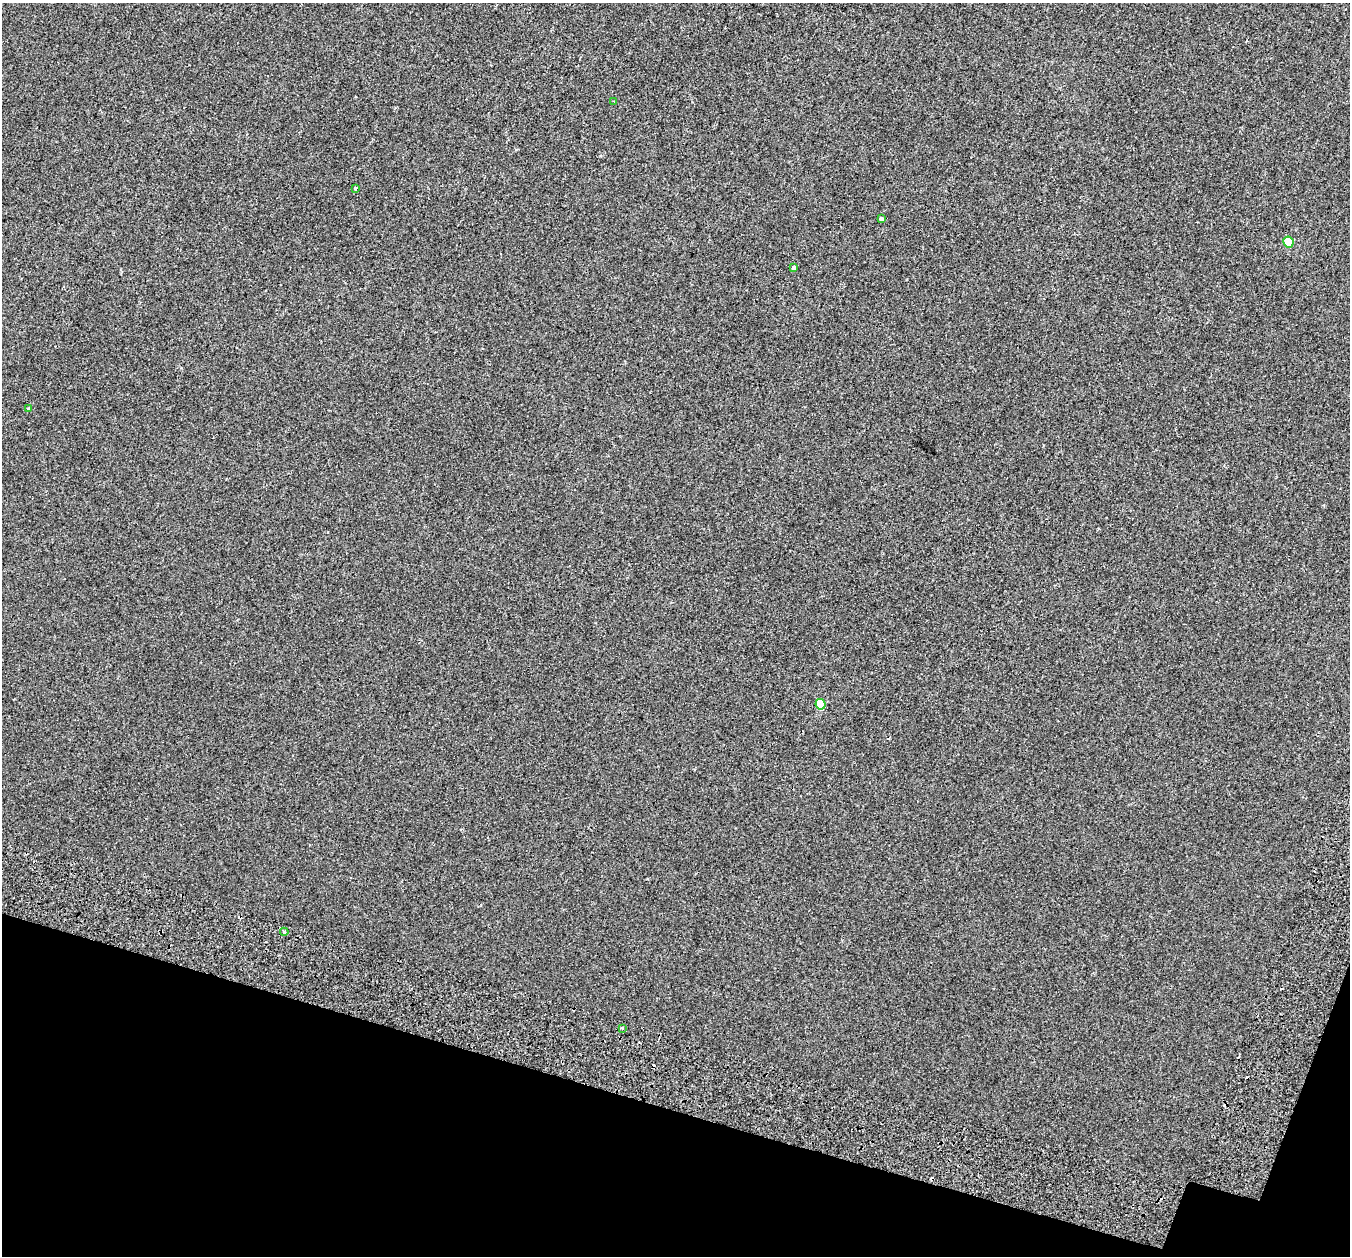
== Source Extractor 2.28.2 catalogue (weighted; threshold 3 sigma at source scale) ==
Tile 15 of 4 x 4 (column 3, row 4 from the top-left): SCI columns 2796-4143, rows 395-1648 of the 5583 x 5743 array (HDU 1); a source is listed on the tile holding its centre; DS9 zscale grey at full resolution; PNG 1352 x 1258 px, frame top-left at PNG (2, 3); each listed source drawn as its Kron ellipse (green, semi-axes under 4 px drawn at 4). Shown black and unused: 13% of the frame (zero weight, under 2 of 3 exposures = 7% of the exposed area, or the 3 px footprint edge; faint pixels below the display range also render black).
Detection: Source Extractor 2.28.2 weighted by HDU 2 'WHT'; one run over the whole footprint, this tile lists its part. Background 2.12e-04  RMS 0.0045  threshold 0.0204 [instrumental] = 3 sigma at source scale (4.5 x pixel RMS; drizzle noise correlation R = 1.50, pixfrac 1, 0.0396/0.0396 arcsec/px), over >= 5 px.
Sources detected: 11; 2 cosmic-ray / hot-pixel residue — neither listed nor drawn; the other 9 listed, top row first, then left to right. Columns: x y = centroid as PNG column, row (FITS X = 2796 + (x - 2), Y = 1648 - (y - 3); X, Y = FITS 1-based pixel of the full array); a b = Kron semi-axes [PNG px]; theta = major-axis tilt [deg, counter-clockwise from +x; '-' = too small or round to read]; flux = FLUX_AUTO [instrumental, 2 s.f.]
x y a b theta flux
614 102 4 2 - 0.29
355 188 3 3 - 2
881 219 4 3 - 7.8
1288 242 5 5 - 9.9
793 268 4 3 - 5.3
29 409 3 3 - 1.1
820 704 5 5 - 9.2
284 932 4 3 - 0.65
622 1028 3 3 - 1